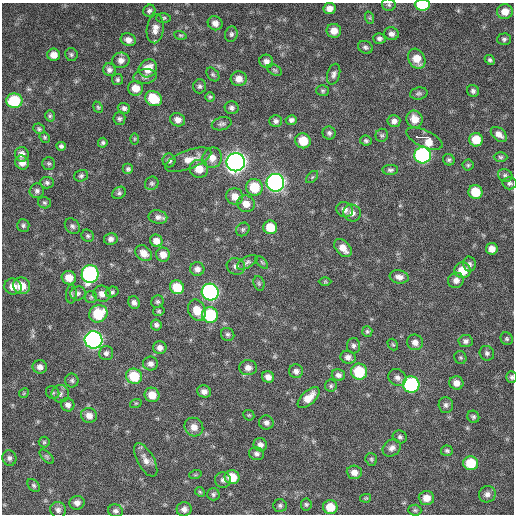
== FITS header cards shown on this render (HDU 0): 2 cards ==
NAXIS1  =                  512 / Axis length
NAXIS2  =                  512 / Axis length

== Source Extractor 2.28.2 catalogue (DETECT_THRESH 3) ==
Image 512 x 512 px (HDU 0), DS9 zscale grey, 1 PNG px = 1 image px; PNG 516 x 516 px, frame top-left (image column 1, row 512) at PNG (2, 3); each listed source drawn as its Kron ellipse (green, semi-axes under 4 px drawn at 4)
Background 362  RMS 20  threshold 59.3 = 3 sigma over >= 5 px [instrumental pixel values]
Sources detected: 202; all 202 listed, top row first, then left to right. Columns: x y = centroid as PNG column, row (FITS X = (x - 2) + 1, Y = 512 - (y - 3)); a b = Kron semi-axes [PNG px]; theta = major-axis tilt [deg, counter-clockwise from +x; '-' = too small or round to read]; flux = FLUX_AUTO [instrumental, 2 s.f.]
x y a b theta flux
389 5 7 6 - 2500
422 5 7 5 -1 56000
329 9 6 5 - 8200
149 11 6 5 - 3100
505 12 8 7 - 14000
163 18 7 4 3 2400
370 18 6 4 -71 1600
215 23 7 7 - 8200
155 29 14 8 81 10000
334 31 7 7 - 12000
231 34 8 6 74 3400
391 34 7 6 - 5100
180 35 6 4 -17 1800
379 39 6 5 - 3700
504 39 7 6 - 3000
128 40 8 6 -21 7300
365 47 7 6 - 3300
54 55 6 6 - 11000
71 55 6 6 - 2700
417 59 10 8 -62 19000
121 60 8 7 - 7300
490 60 6 4 -44 2600
266 61 7 6 - 5800
148 68 9 8 - 20000
109 70 6 6 - 4700
275 70 8 5 -27 2500
213 74 8 5 -48 2700
334 74 11 6 74 4600
145 76 11 7 8 5600
239 79 8 7 - 10000
117 80 5 5 - 2700
200 86 7 6 - 3200
135 88 7 7 - 15000
322 91 6 5 - 2300
473 91 6 6 - 3300
419 93 9 6 10 3200
210 97 5 5 - 1900
153 99 9 7 -33 38000
14 101 8 7 - 61000
98 107 6 4 -67 1800
124 108 6 5 - 3700
232 108 7 6 - 3800
50 116 5 4 - 2000
119 119 6 6 - 2900
415 119 9 8 - 16000
178 120 8 6 -21 8600
291 120 5 5 - 3700
276 121 6 6 - 3800
394 121 6 6 - 5500
222 124 10 6 15 3800
39 129 6 5 - 2200
329 133 6 6 - 3500
499 134 9 6 -40 8300
382 135 6 6 - 2700
45 137 6 4 -48 1900
134 139 6 4 89 1700
425 139 19 8 -24 41000
476 140 7 7 - 23000
303 141 8 7 - 25000
366 141 6 5 - 2900
103 143 5 4 - 2500
61 146 4 4 - 2900
22 154 7 7 - 7700
423 155 8 8 - 240000
500 157 7 5 -1 2300
212 158 10 9 - 11000
169 160 7 6 - 4100
188 160 24 9 21 16000
449 160 6 5 - 2600
22 162 7 6 - 9800
236 162 9 9 - 890000
49 163 6 6 - 2500
468 165 5 5 - 2100
128 169 5 5 - 2900
199 169 9 9 - 18000
390 170 8 5 1 3100
505 175 7 6 - 2900
81 176 7 5 17 2900
312 177 7 4 45 2100
47 183 7 6 - 3100
152 183 7 6 - 2700
275 183 9 8 - 500000
509 183 7 6 - 3300
254 187 8 8 - 35000
37 191 7 7 - 4000
475 192 7 7 - 31000
119 193 7 6 - 3000
235 196 8 8 - 12000
44 203 6 5 - 2600
246 204 9 8 - 12000
345 210 8 7 - 7100
352 213 9 8 - 7300
158 217 9 6 -11 5900
23 225 6 6 - 3000
72 226 8 6 -48 3700
270 227 7 6 - 27000
243 229 7 6 - 2700
88 236 6 5 - 2700
111 239 7 6 - 4700
156 241 6 6 - 7800
343 248 10 7 -48 14000
492 249 6 6 - 9900
144 253 9 7 -41 11000
163 255 7 7 - 9500
247 262 11 5 29 3800
262 262 8 3 -45 1600
469 264 7 6 - 3800
236 266 9 8 - 6000
197 269 7 7 - 6300
463 270 8 8 - 22000
90 274 9 8 - 240000
399 277 9 6 -11 7000
69 278 7 6 - 15000
456 280 8 7 - 7200
325 282 6 4 0 1500
259 283 7 5 -70 2500
22 286 9 8 - 19000
13 287 9 8 - 12000
177 287 7 6 - 31000
112 292 6 5 - 2700
210 292 8 8 - 320000
78 293 7 7 - 3700
71 294 9 5 85 2800
102 294 8 8 - 8700
91 297 6 6 - 2600
157 302 6 6 - 2600
134 303 7 5 -64 4700
197 310 11 8 -65 20000
159 311 6 4 14 1800
98 314 9 8 - 44000
210 315 8 7 - 74000
156 325 5 5 - 3100
367 331 5 5 - 2400
228 334 7 6 - 3100
507 339 6 6 - 2500
94 340 9 8 - 430000
466 341 7 6 - 4100
415 342 8 7 - 7500
393 345 6 4 -53 1800
353 346 8 6 -89 3800
160 348 7 6 - 6400
106 353 7 7 - 4300
487 353 8 7 - 3600
348 357 8 6 -16 5800
460 358 6 6 - 2300
150 364 7 7 - 5600
40 367 7 6 - 6500
248 368 9 7 -1 8100
296 371 7 7 - 5800
359 372 8 8 - 54000
338 375 6 5 - 4700
134 376 8 7 - 41000
268 377 6 5 - 7600
512 377 6 5 - 2500
397 378 9 8 - 6500
72 380 7 6 - 3200
456 383 7 6 - 8600
411 385 8 8 - 160000
331 386 6 6 - 2600
204 391 7 6 - 6200
24 393 5 4 - 1500
53 393 7 6 - 2600
60 394 9 8 - 5100
152 395 7 7 - 15000
309 398 13 7 43 16000
136 403 6 3 18 1500
68 405 7 6 - 5000
446 405 8 7 - 4000
89 415 8 7 - 8800
249 415 6 5 - 1700
473 417 6 5 - 2800
266 423 7 7 - 4700
194 427 10 9 - 12000
400 437 7 6 - 3200
44 442 5 5 - 2000
260 445 7 6 - 5600
392 448 10 8 35 6100
447 451 6 5 - 2700
256 454 7 6 - 4000
47 457 9 4 -45 2200
9 458 8 7 - 4500
371 459 6 5 - 2300
146 460 18 8 -61 11000
471 463 7 7 - 40000
354 472 7 6 - 8700
195 475 6 4 18 1500
232 477 7 7 - 26000
223 480 8 8 - 4300
34 485 7 5 -50 2500
200 492 5 4 - 1600
213 494 6 6 - 2800
487 494 8 8 - 5900
366 498 5 4 - 1400
426 498 8 7 - 12000
77 503 7 7 - 6500
306 504 6 5 - 2300
280 505 7 6 - 3100
330 507 7 7 - 25000
184 509 7 7 - 6200
58 510 8 7 - 4500
415 510 6 5 - 2300
115 511 7 6 - 4000
At the frame edge (FLAGS 8, measured only in part): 3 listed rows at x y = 389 5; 422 5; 512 377